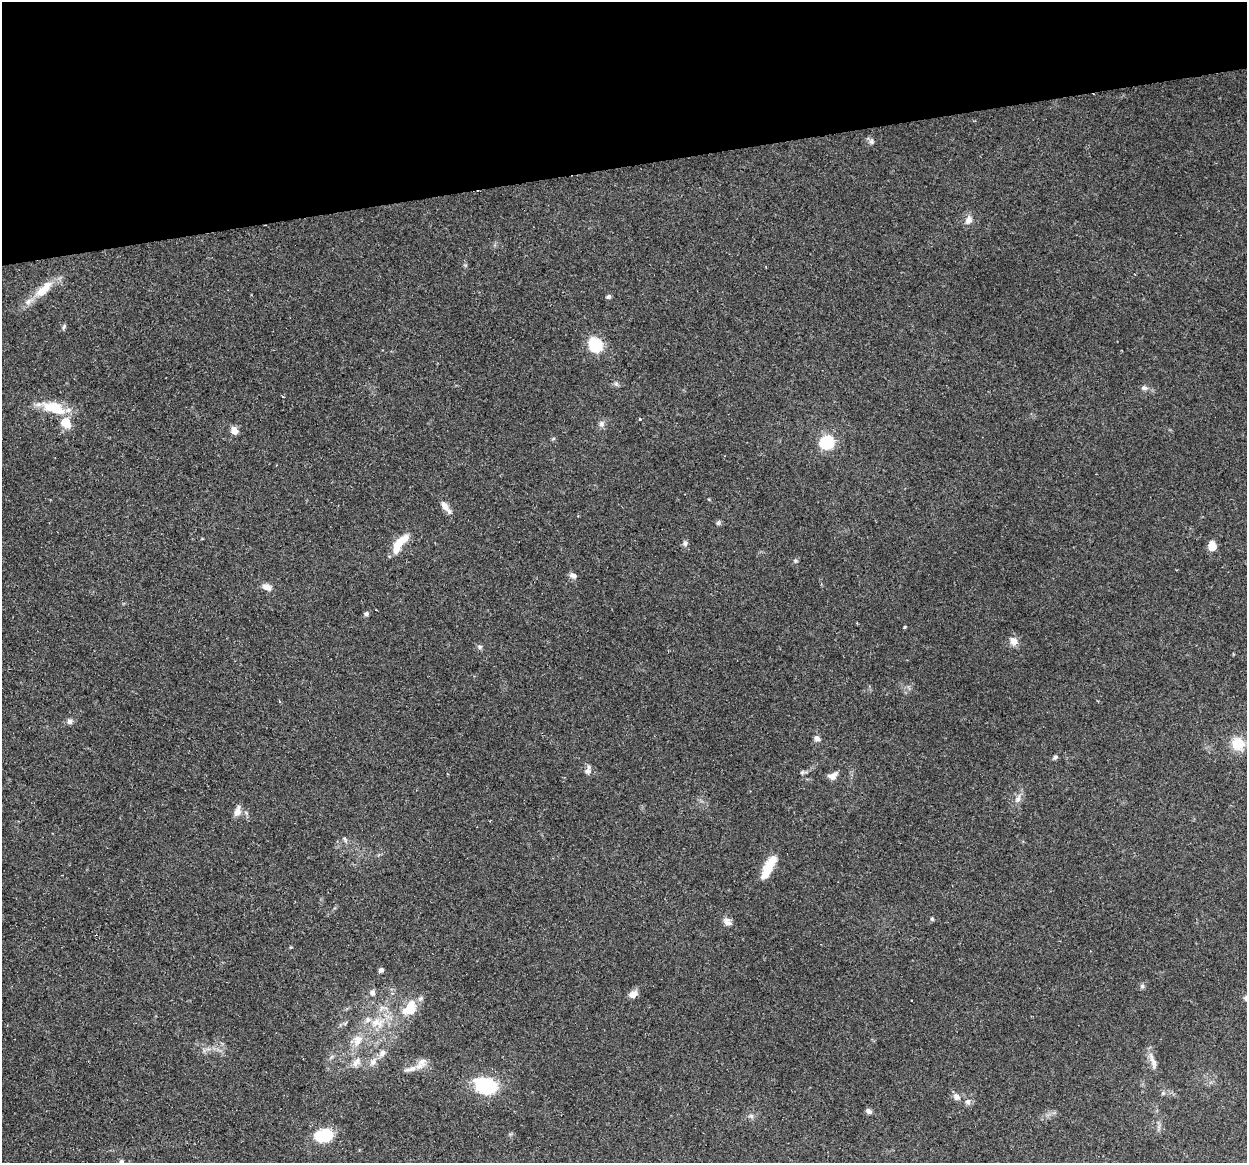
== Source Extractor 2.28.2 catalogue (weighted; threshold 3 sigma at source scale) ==
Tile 3 of 4 x 4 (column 3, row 1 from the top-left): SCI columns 2489-3733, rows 3567-4727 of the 4977 x 4761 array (HDU 1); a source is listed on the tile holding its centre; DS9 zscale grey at full resolution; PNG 1249 x 1165 px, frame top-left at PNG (2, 2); no overlay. Shown black and unused: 14% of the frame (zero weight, under 2 of 3 exposures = <1% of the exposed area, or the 3 px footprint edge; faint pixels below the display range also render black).
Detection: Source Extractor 2.28.2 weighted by HDU 2 'WHT'; one run over the whole footprint, this tile lists its part. Background 0.148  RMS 0.0061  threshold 0.0276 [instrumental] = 3 sigma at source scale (4.5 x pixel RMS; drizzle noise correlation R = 1.50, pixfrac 1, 0.0396/0.0396 arcsec/px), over >= 5 px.
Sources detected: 67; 1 inside a brighter object's white glare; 1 cosmic-ray / hot-pixel residue — not listed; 6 inside a brighter listed object's ellipse — not listed separately; the other 59 listed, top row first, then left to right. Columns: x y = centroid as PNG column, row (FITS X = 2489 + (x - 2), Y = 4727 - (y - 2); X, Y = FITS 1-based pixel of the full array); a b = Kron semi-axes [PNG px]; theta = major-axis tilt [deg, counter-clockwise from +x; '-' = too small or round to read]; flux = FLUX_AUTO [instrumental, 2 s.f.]
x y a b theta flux
871 142 8 7 - 1.7
968 220 11 8 71 3.9
44 289 32 12 46 13
608 296 6 4 32 1.4
64 327 8 5 64 1.1
595 345 10 9 - 34
616 384 6 5 - 1.2
1144 388 10 6 -12 2
283 397 3 2 - 0.59
54 408 32 14 -18 18
640 419 3 3 - 0.93
601 424 8 7 - 2.1
234 431 8 6 -66 5.1
553 439 6 3 20 0.72
827 442 6 6 - 93
445 506 13 8 -56 4.4
718 523 6 6 - 1.1
400 542 17 10 43 8.6
685 543 8 6 -88 1.6
1212 546 9 8 - 7.1
795 561 6 5 - 0.93
573 575 8 7 - 2.5
267 587 12 7 -23 3.5
366 614 6 5 - 1.3
904 627 5 3 - 0.69
1013 641 12 9 -60 4.1
480 647 7 5 -14 1.4
69 721 8 6 -67 2
817 738 7 6 - 2.1
1238 744 10 10 - 16
1055 757 7 5 23 1.1
587 771 9 7 88 2.5
802 772 6 5 - 1
834 774 17 5 19 2.6
1018 799 12 6 68 3
237 812 11 7 73 4.3
344 838 6 5 - 1
767 870 25 10 68 11
932 919 5 4 - 0.87
727 922 11 9 -42 3
381 970 4 4 - 2.3
1142 986 6 6 - 1.4
373 993 8 6 84 2.1
633 994 9 7 30 4.4
410 1008 22 15 53 14
377 1023 20 12 -16 10
358 1040 17 11 59 7.7
382 1053 10 7 62 2.9
356 1062 15 7 51 3.8
373 1062 12 8 70 3.7
422 1062 13 11 67 4.6
1154 1063 18 8 -73 4.7
487 1085 18 13 -19 47
956 1097 8 7 - 3.2
968 1102 7 7 - 2.1
869 1111 8 5 -36 1.9
751 1116 7 5 -45 1.3
324 1135 14 8 14 37
121 1162 6 5 - 1.3
Isophote crosses this tile's border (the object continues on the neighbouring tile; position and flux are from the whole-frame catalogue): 1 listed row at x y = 121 1162